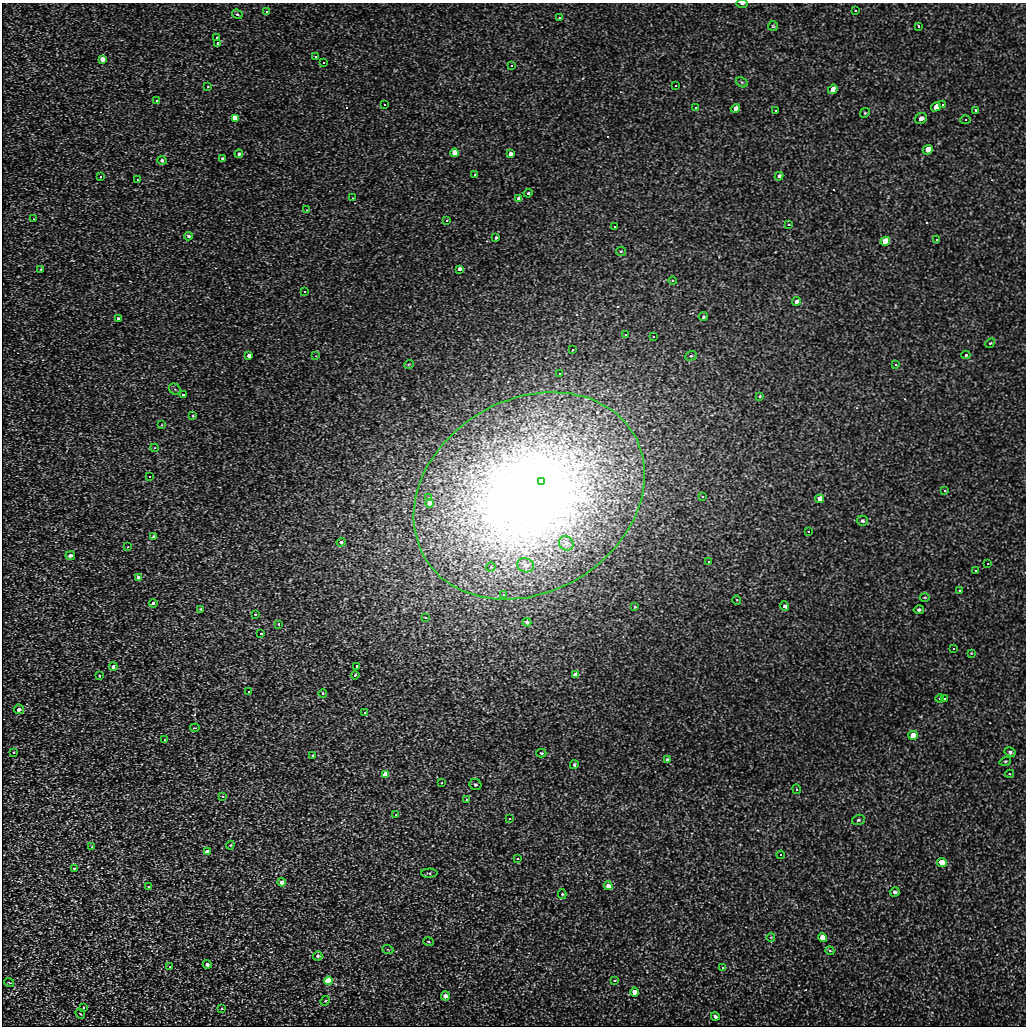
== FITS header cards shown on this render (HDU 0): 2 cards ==
NAXIS1  =                 1024
NAXIS2  =                 1024

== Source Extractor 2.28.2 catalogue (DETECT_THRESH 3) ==
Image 1024 x 1024 px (HDU 0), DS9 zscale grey, 1 PNG px = 1 image px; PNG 1028 x 1028 px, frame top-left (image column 1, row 1024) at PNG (2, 3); each listed source drawn as its Kron ellipse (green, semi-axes under 4 px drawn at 4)
Background 4.68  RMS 3.7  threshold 11.1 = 3 sigma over >= 5 px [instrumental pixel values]
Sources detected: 176; all 176 listed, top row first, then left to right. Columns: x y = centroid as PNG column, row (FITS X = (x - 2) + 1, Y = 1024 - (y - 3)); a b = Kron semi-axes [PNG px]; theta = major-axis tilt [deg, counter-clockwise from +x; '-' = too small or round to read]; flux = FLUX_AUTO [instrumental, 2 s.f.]
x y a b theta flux
742 4 6 3 0 460
855 11 3 2 - 260
266 12 3 3 - 23000
237 14 5 4 - 330
559 18 3 2 - 240
773 26 5 5 - 340
918 26 3 3 - 350
217 38 3 3 - 1700
218 44 3 3 - 2500
315 57 3 2 - 250
102 59 4 4 - 2100
323 63 3 2 - 360
511 66 4 3 - 470
742 82 6 4 -30 360
676 86 4 3 - 230
208 87 3 2 - 210
833 89 5 4 - 4200
157 101 3 3 - 560
384 105 3 2 - 220
943 105 4 3 - 370
936 107 5 4 - 3200
695 108 4 3 - 290
735 108 5 4 - 1800
976 110 3 3 - 560
775 111 3 3 - 890
865 113 5 4 - 320
235 118 4 4 - 25000
921 119 6 5 - 1400
965 120 5 4 - 410
928 150 5 4 - 3600
455 153 4 4 - 11000
239 154 4 4 - 370
510 154 4 4 - 1800
222 158 4 4 - 380
162 160 4 4 - 660
475 175 3 3 - 440
779 176 4 3 - 590
100 177 3 3 - 530
137 180 3 2 - 170
528 193 4 4 - 270
353 198 2 2 - 160
519 199 4 4 - 1900
307 210 4 2 - 160
34 219 3 2 - 160
447 221 3 3 - 500
788 225 3 3 - 52000
614 227 3 2 - 410
188 236 4 3 - 490
496 238 3 3 - 430
937 240 4 3 - 390
885 241 5 4 - 11000
621 251 5 4 - 310
41 269 4 3 - 220
459 269 4 3 - 1500
673 281 4 2 - 240
305 292 3 3 - 270
797 301 4 4 - 1200
703 317 4 4 - 340
118 319 4 4 - 970
626 335 3 3 - 45000
654 337 3 3 - 3800
990 343 5 4 - 310
573 350 4 3 - 250
966 355 4 4 - 430
249 356 4 3 - 1800
316 356 3 3 - 160
691 356 6 4 22 420
409 364 5 3 - 210
896 365 3 3 - 380
560 374 3 3 - 3700
175 389 6 5 - 410
183 395 3 3 - 790
760 397 3 3 - 510
193 416 3 3 - 15000
162 425 4 4 - 260
155 448 4 4 - 240
150 477 4 3 - 290
542 482 3 3 - 3600
945 491 3 3 - 310
529 496 121 96 31 310000
703 497 3 2 - 330
429 498 3 3 - 1400
820 499 4 4 - 3200
430 503 4 4 - 3200
862 521 5 5 - 590
809 532 3 3 - 590
154 536 4 3 - 520
341 542 4 4 - 540
566 543 7 6 - 930
128 547 3 3 - 220
70 556 5 4 - 1600
709 562 3 3 - 20000
988 564 3 2 - 160
525 565 8 7 - 870
491 567 4 4 - 510
976 571 3 3 - 3400
139 578 4 3 - 3300
960 591 3 3 - 760
504 595 3 3 - 36000
925 597 5 3 - 250
737 600 5 3 - 230
153 603 4 4 - 760
785 606 5 4 - 700
635 607 3 3 - 240
201 609 3 3 - 300
919 610 5 4 - 510
255 614 3 2 - 160
426 618 3 2 - 290
527 622 4 4 - 640
278 624 4 4 - 270
261 634 3 3 - 330
954 649 3 2 - 300
971 653 3 3 - 180
113 666 4 4 - 890
357 666 3 3 - 740
355 675 4 4 - 320
575 675 4 4 - 3400
99 676 3 2 - 170
249 692 3 3 - 360
323 693 4 4 - 450
940 699 4 3 - 300
945 699 3 3 - 400
19 709 5 4 - 1300
365 713 4 3 - 340
195 728 4 2 - 210
913 735 4 4 - 5800
165 740 4 4 - 220
1010 752 6 4 -28 510
14 753 3 2 - 370
541 753 5 4 - 290
313 755 3 2 - 190
667 760 4 3 - 590
1005 761 6 3 18 290
574 765 4 4 - 450
385 774 4 4 - 12000
1009 774 4 4 - 300
442 783 3 2 - 200
475 784 6 5 - 510
797 789 5 3 - 270
223 797 3 3 - 630
467 800 3 3 - 520
396 815 4 3 - 220
510 819 3 2 - 280
858 820 6 5 - 500
230 845 4 4 - 260
92 847 4 3 - 270
207 852 4 4 - 3700
781 855 4 3 - 240
518 859 3 3 - 840
942 862 5 4 - 14000
74 868 4 3 - 270
429 873 8 4 0 480
282 882 4 4 - 2300
608 886 4 4 - 2300
149 887 4 3 - 280
895 892 5 4 - 720
562 894 5 4 - 310
771 937 4 2 - 170
822 938 4 4 - 8200
428 942 5 3 - 260
388 950 5 3 - 240
830 951 5 4 - 500
318 956 5 4 - 480
207 964 4 4 - 1000
170 967 4 4 - 220
723 968 4 3 - 400
328 981 4 4 - 23000
615 981 3 3 - 890
9 982 5 3 - 200
634 992 4 4 - 3600
445 996 4 4 - 1500
325 1001 5 4 - 270
84 1008 3 3 - 560
222 1009 3 3 - 970
80 1014 5 2 - 190
715 1016 4 3 - 610
At the frame edge (FLAGS 8, measured only in part): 1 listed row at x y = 742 4